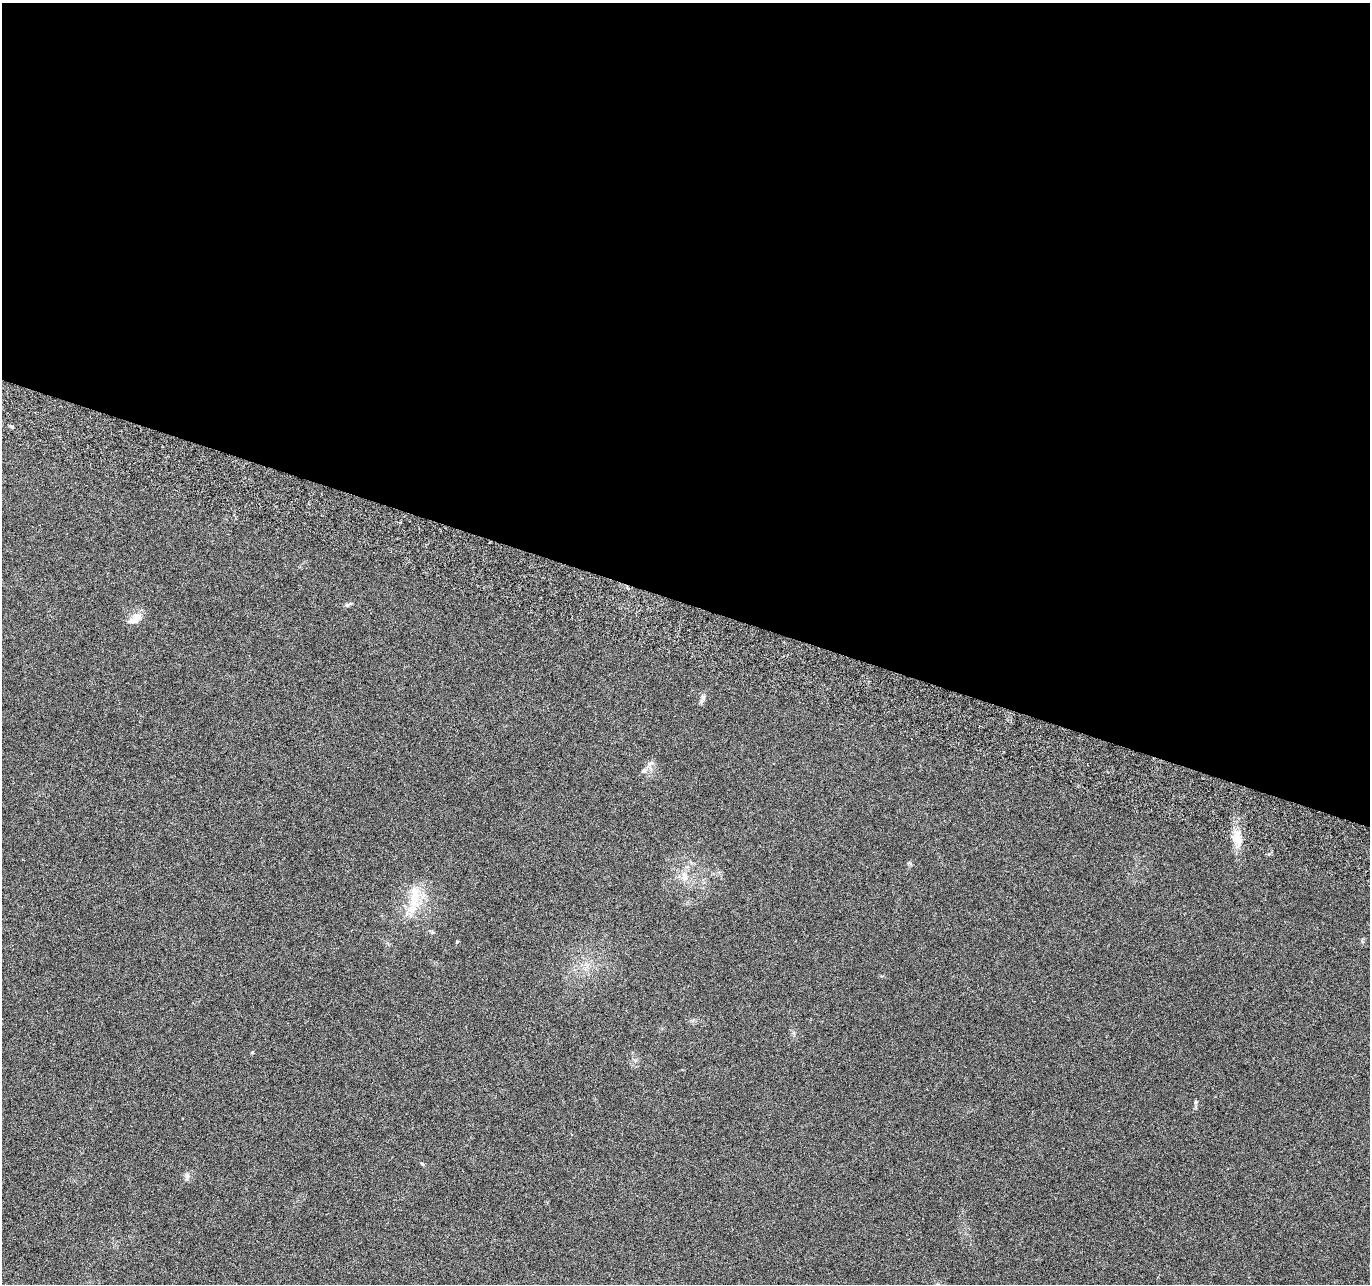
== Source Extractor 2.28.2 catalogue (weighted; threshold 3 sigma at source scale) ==
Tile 3 of 4 x 4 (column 3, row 1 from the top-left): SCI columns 2760-4127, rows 4116-5397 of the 5526 x 5730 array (HDU 1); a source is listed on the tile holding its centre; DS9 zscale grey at full resolution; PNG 1372 x 1286 px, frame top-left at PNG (2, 3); no overlay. Shown black and unused: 47% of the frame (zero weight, under 3 of 6 exposures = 3% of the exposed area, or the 3 px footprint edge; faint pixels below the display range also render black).
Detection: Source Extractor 2.28.2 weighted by HDU 2 'WHT'; one run over the whole footprint, this tile lists its part. Background 0.0879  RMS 0.0055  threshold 0.0225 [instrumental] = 3 sigma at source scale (4.09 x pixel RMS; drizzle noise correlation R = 1.36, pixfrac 0.8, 0.0396/0.0396 arcsec/px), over >= 5 px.
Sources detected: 13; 1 inside a brighter listed object's ellipse — not listed separately; the other 12 listed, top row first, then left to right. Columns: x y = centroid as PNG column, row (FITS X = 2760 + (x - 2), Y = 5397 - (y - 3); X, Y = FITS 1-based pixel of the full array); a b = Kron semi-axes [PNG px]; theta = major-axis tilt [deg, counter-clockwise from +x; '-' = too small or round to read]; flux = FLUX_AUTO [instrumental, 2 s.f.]
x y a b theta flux
347 605 7 5 44 0.9
135 619 19 10 31 5.9
703 697 9 6 -73 1.5
650 763 11 6 32 1.8
1237 837 23 13 -77 8.3
684 877 13 9 -78 4.3
415 898 37 14 89 15
457 942 3 3 - 0.82
252 1052 5 3 - 0.41
1196 1102 6 4 89 0.75
422 1164 5 4 - 0.65
187 1176 11 5 -87 1.5